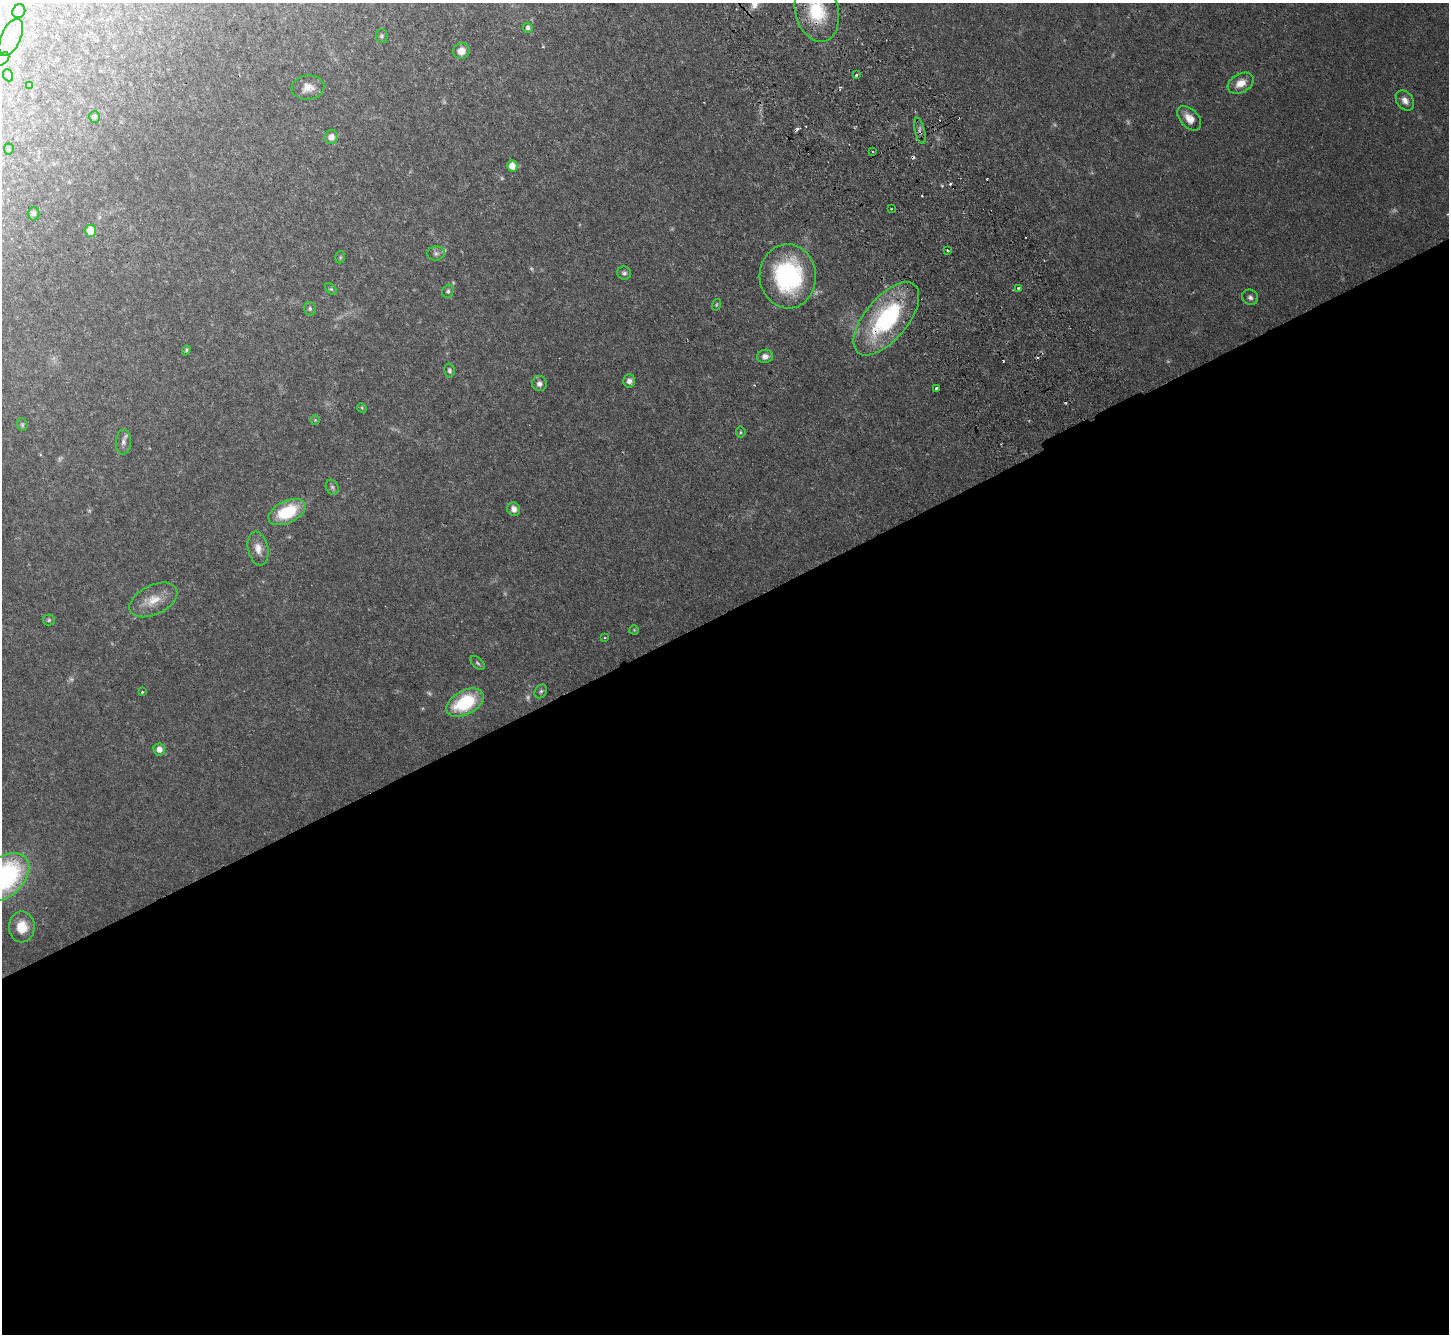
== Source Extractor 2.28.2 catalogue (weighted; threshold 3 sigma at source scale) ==
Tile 15 of 4 x 4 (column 3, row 4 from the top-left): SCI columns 2948-4394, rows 327-1658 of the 5893 x 5846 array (HDU 1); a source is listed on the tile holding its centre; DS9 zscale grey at full resolution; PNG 1451 x 1336 px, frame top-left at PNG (2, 3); each listed source drawn as its Kron ellipse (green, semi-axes under 4 px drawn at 4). Shown black and unused: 54% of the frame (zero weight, under 2 of 3 exposures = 3% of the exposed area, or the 3 px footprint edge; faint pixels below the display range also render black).
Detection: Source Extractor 2.28.2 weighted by HDU 2 'WHT'; one run over the whole footprint, this tile lists its part. Background 0.0814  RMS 0.0064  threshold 0.029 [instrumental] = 3 sigma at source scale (4.5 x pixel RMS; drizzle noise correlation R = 1.50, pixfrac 1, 0.05/0.05 arcsec/px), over >= 5 px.
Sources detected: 81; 12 too faint to see at this stretch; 7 cosmic-ray / hot-pixel residue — neither listed nor drawn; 1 inside a brighter listed object's ellipse — not listed separately; the other 61 listed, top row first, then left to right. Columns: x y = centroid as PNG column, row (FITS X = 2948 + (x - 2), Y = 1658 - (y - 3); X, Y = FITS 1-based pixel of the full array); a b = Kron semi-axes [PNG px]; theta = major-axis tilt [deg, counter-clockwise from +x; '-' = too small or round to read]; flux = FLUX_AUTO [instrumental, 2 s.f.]
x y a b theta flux
19 11 7 6 - 2.1
817 11 32 21 -76 32
528 28 5 5 - 1.8
381 36 7 6 - 1.4
11 38 20 10 65 6.3
461 51 8 8 - 5.7
2 59 8 5 37 1.5
8 75 6 5 - 0.98
856 75 3 3 - 1.3
1241 83 14 9 29 7.4
29 85 4 2 - 0.48
308 87 16 12 5 6.3
1405 101 11 8 -54 4.2
95 117 6 5 - 1.8
1189 118 14 9 -47 6.7
920 131 13 5 -77 2.5
331 137 7 7 - 4.1
9 149 5 5 - 0.74
873 152 3 2 - 0.54
512 166 5 5 - 8.3
891 209 3 2 - 0.44
34 213 7 6 - 1.8
91 231 6 5 - 23
947 250 3 3 - 1.9
436 253 9 7 9 2.1
340 257 6 4 70 0.83
624 273 7 6 - 1.7
788 276 32 28 -87 88
1018 288 3 3 - 2.1
331 289 7 4 -44 0.94
448 291 7 5 73 1.4
1250 297 8 7 - 2.3
716 305 6 4 71 0.8
310 309 7 6 - 1.3
886 319 44 21 50 87
186 350 5 4 - 0.9
765 356 8 6 10 3.2
449 370 7 5 -80 1.4
629 381 6 6 - 2.5
539 384 7 7 - 2.8
936 388 3 3 - 1.7
362 408 5 4 - 0.75
315 420 4 4 - 0.73
22 425 6 5 - 1
741 432 5 5 - 0.92
123 442 12 7 85 2.9
332 487 8 6 -64 1.7
514 509 7 6 - 3.7
287 512 20 11 25 33
258 549 17 10 -78 6.5
153 600 25 14 26 13
49 620 6 5 - 1.1
634 630 5 4 - 0.64
605 638 2 2 - 0.64
478 663 8 5 -46 1.3
541 691 7 5 57 1.2
142 692 3 3 - 0.67
465 703 20 12 28 39
159 749 6 5 - 5
4 877 29 19 42 130
22 927 15 13 -90 11
Overlapping masked pixels (flux is a lower limit): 3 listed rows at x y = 817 11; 920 131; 886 319
Isophote crosses this tile's border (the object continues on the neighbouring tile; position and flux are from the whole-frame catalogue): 5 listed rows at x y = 19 11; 817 11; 11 38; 2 59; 4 877